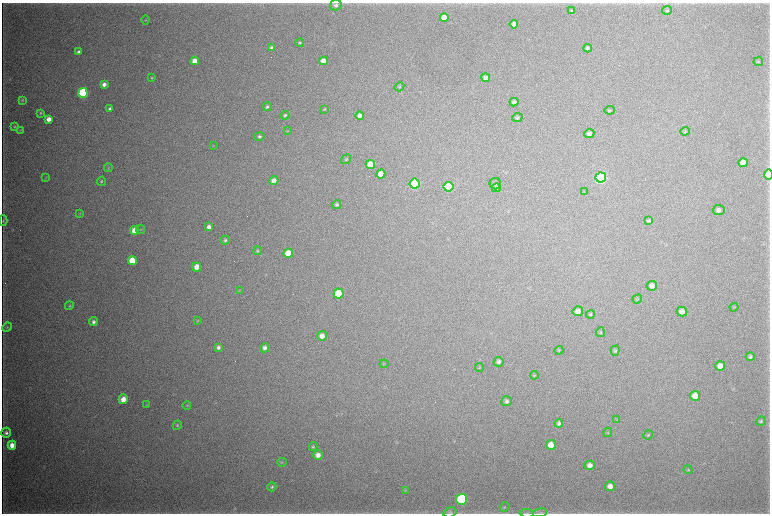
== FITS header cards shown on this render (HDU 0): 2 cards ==
NAXIS1  =                 1536 / length of data axis 1
NAXIS2  =                 1023 / length of data axis 2

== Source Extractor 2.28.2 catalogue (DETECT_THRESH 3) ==
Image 1536 x 1023 px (HDU 0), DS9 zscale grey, zoomed out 1/2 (1 PNG px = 2 x 2 image px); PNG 772 x 516 px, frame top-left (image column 1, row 1022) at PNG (2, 3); each listed source drawn as its Kron ellipse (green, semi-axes under 4 px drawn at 4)
Background 4250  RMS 37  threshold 111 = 3 sigma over >= 5 px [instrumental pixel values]
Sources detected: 118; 3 cannot appear on this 1/2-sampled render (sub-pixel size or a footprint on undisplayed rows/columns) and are neither listed nor drawn; the other 115 listed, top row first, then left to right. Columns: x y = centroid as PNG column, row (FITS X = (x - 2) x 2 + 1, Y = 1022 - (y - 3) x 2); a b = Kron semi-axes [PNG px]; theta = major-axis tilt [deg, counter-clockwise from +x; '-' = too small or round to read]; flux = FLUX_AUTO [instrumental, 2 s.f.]
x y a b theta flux
336 5 6 5 - 2.0e+04
667 10 5 4 - 1.1e+04
571 11 4 3 - 8.7e+03
444 18 4 4 - 1.6e+05
145 20 4 3 - 5.2e+03
514 24 4 4 - 6.1e+04
300 42 4 3 - 9.2e+03
272 48 4 3 - 1.9e+04
587 48 4 3 - 1.7e+04
78 52 4 4 - 2.3e+04
195 61 4 4 - 7.8e+04
323 61 4 4 - 5.8e+04
758 62 4 2 - 5.6e+03
152 78 4 3 - 7.8e+03
486 78 4 4 - 2.6e+04
104 84 4 3 - 4.0e+04
399 87 5 4 - 8.6e+03
83 93 5 4 - 1.1e+06
22 100 4 3 - 8.7e+03
514 102 4 4 - 1.9e+04
267 107 4 4 - 1.2e+04
110 109 4 3 - 1.7e+04
324 109 4 3 - 6.6e+03
610 110 5 3 - 7.9e+03
40 113 4 3 - 9.1e+03
285 115 4 4 - 1.2e+04
360 116 4 4 - 3.5e+04
517 118 5 4 - 1.3e+04
49 119 4 4 - 5.6e+04
14 127 3 3 - 6.5e+03
20 130 4 2 - 4.0e+03
288 131 3 2 - 3.7e+03
685 131 5 4 - 7.6e+03
589 133 5 4 - 2.5e+04
259 136 5 4 - 1.3e+04
213 146 4 2 - 4.3e+03
346 159 5 4 - 1.1e+04
743 163 4 4 - 9.4e+04
370 165 4 4 - 1.6e+05
108 168 4 3 - 6.9e+03
381 174 4 4 - 1.0e+05
768 175 5 3 - 3.9e+05
45 178 3 3 - 5.4e+03
601 178 5 5 - 1.9e+06
101 181 5 4 - 1.0e+04
274 181 4 4 - 6.1e+04
415 184 5 5 - 1.5e+06
495 184 6 5 - 1.8e+04
448 187 5 5 - 6.7e+05
496 188 5 4 - 1.4e+04
584 192 3 2 - 4.0e+03
337 205 4 4 - 1.5e+04
719 210 6 5 - 2.9e+04
80 213 4 3 - 6.1e+03
3 221 5 3 - 8.7e+03
649 221 4 3 - 1.1e+04
209 227 4 4 - 3.4e+04
140 230 4 3 - 5.9e+03
135 231 4 4 - 1.3e+05
225 240 4 4 - 1.2e+04
257 251 4 4 - 9.9e+03
288 253 4 4 - 1.2e+05
132 261 4 4 - 1.7e+05
197 267 4 4 - 8.2e+04
652 286 5 4 - 3.7e+04
240 291 4 3 - 5.5e+03
338 294 5 5 - 4.8e+05
637 299 5 2 - 5.5e+03
69 306 5 3 - 8.9e+03
734 307 4 3 - 5.8e+03
578 311 5 5 - 4.0e+04
682 311 5 5 - 4.9e+04
590 314 4 3 - 7.9e+03
198 321 4 3 - 5.2e+03
93 322 4 4 - 2.2e+04
7 327 5 4 - 9.6e+03
600 332 5 3 - 8.2e+03
322 336 5 4 - 5.5e+04
218 347 4 4 - 2.1e+04
265 348 4 4 - 2.7e+04
559 350 4 4 - 7.3e+03
615 351 5 4 - 1.1e+04
750 357 4 3 - 1.4e+04
499 362 5 4 - 2.4e+04
384 364 4 2 - 4.7e+03
720 366 5 4 - 7.5e+04
479 367 4 3 - 6.2e+03
534 375 4 3 - 6.5e+03
695 396 5 5 - 9.2e+04
123 399 5 4 - 6.9e+04
507 401 5 5 - 2.0e+04
147 405 4 3 - 5.4e+03
187 406 4 4 - 7.3e+03
616 420 3 2 - 4.2e+03
761 421 5 3 - 1.0e+04
559 423 4 4 - 1.7e+04
177 425 5 4 - 8.9e+03
608 432 4 3 - 5.7e+03
6 433 5 5 - 2.3e+04
648 435 5 3 - 8.1e+03
12 445 4 4 - 7.2e+04
551 445 5 5 - 9.5e+04
313 447 4 4 - 1.0e+04
318 455 5 5 - 4.4e+04
282 462 5 3 - 7.0e+03
590 465 5 5 - 3.9e+04
688 470 4 4 - 8.6e+03
610 486 5 4 - 5.0e+04
272 487 5 4 - 1.1e+04
406 490 3 2 - 4.0e+03
461 499 5 5 - 1.5e+06
504 507 5 3 - 6.1e+03
450 512 7 5 18 1.4e+04
526 513 7 3 -6 1.1e+04
540 513 7 3 10 1.2e+04
At the frame edge (FLAGS 8, measured only in part): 3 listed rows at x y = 768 175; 450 512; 526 513
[3 sub-pixel or undisplayed-footprint detections neither listed nor drawn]